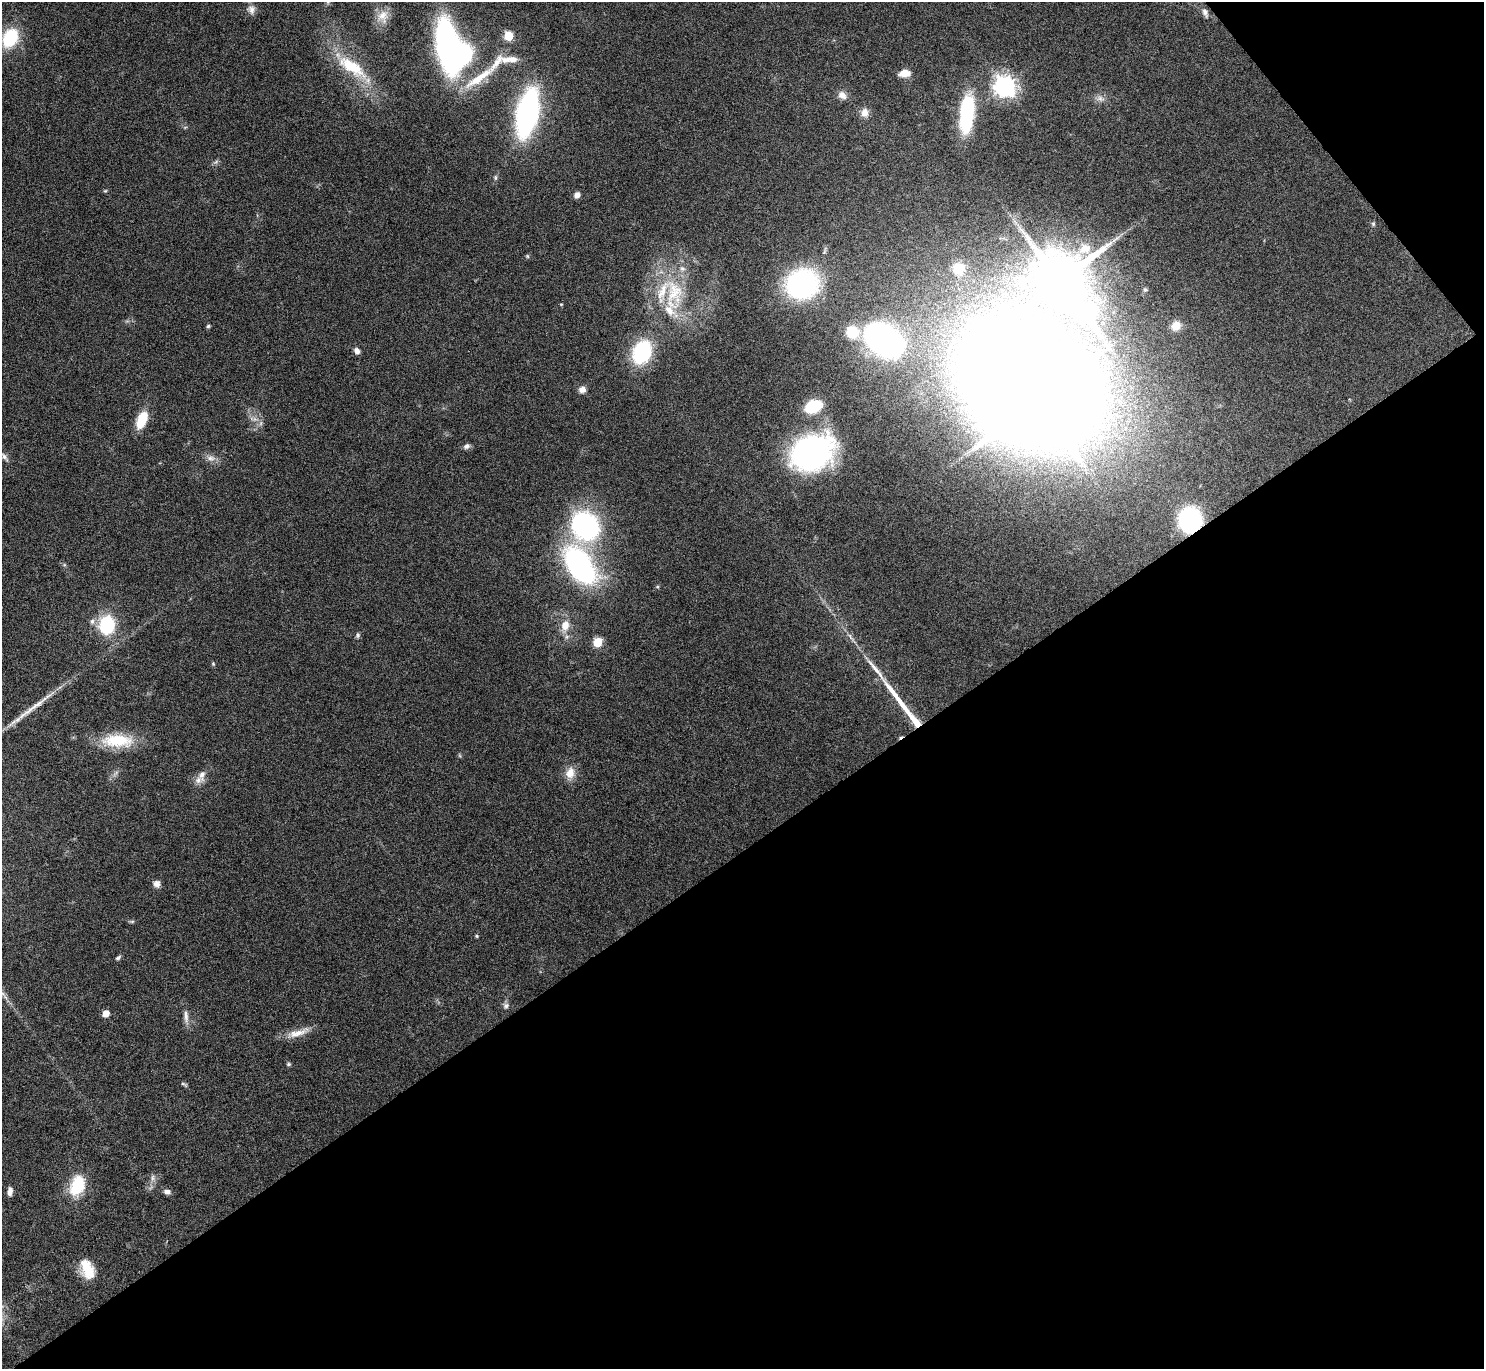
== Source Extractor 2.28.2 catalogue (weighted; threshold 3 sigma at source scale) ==
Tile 12 of 4 x 4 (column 4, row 3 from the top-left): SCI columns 4454-5935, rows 1539-2905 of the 5943 x 5938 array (HDU 1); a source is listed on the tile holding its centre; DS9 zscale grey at full resolution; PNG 1486 x 1371 px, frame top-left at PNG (2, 2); no overlay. Shown black and unused: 40% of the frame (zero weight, under 4 of 8 exposures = <1% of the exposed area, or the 3 px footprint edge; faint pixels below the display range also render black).
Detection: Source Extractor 2.28.2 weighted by HDU 2 'WHT'; one run over the whole footprint, this tile lists its part. Background 0.0651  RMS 0.0049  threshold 0.0201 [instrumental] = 3 sigma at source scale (4.09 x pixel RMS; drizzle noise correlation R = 1.36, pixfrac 0.8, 0.05/0.05 arcsec/px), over >= 5 px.
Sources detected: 81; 1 too faint to see at this stretch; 2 inside a brighter object's white glare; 2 long thin detections or spike segments (spike, bleed or trail) — not listed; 8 inside a brighter listed object's ellipse — not listed separately; the other 68 listed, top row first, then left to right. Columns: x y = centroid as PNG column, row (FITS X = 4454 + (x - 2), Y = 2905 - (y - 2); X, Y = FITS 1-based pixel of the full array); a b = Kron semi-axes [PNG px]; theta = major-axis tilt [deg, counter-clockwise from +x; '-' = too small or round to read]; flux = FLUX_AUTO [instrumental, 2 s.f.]
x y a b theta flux
251 10 12 10 -77 2.8
1205 12 13 7 -71 2
383 16 20 15 85 6.3
508 36 5 5 - 16
10 38 21 15 62 22
448 46 34 14 -81 180
352 67 45 16 -33 22
904 73 12 7 7 4.7
478 78 50 9 35 14
1005 86 8 7 - 310
842 95 11 9 -41 3.1
1100 98 11 8 -16 2.3
527 113 33 15 78 130
864 113 12 9 88 3.3
967 114 40 14 84 38
105 191 6 3 18 0.51
577 195 6 6 - 2.4
1373 224 6 5 - 0.75
527 256 5 4 - 0.52
959 268 11 10 - 9.2
1060 281 22 18 58 3600
802 284 29 26 18 77
1145 290 5 5 - 0.69
674 292 46 26 -82 31
561 304 4 4 - 0.39
208 326 5 4 - 0.72
1176 326 12 11 - 5.1
852 332 12 12 - 14
883 340 30 21 -34 160
357 351 7 6 - 2.1
642 352 22 16 70 39
582 390 9 8 - 2.2
1035 402 19 14 49 4000
813 406 17 12 26 17
141 420 20 10 66 12
467 446 9 6 31 1.4
812 453 38 28 28 130
4 457 12 5 -51 1.5
211 458 13 7 -12 2.7
1190 520 17 15 -85 69
585 526 28 24 -46 77
580 566 32 18 -54 120
92 621 8 6 88 1.6
107 625 14 12 85 32
565 625 14 10 78 5.7
358 635 7 5 81 0.89
598 642 6 5 - 19
213 664 5 5 - 0.53
903 705 37 7 -53 12
118 741 42 16 -1 19
570 773 15 12 76 5.3
202 775 16 8 84 3
156 884 8 7 - 2.4
132 921 7 4 1 0.7
477 936 5 4 - 0.51
118 958 8 5 37 0.92
2 992 35 4 -52 5.4
506 1006 8 7 - 1.6
106 1013 5 5 - 6
186 1016 19 6 -85 2.8
296 1033 29 9 13 6.1
288 1064 6 5 - 0.68
183 1084 6 4 -19 0.75
152 1178 10 4 90 1.4
77 1185 26 17 67 16
10 1191 10 6 89 2.2
167 1192 8 6 -6 1.8
87 1269 23 13 -66 11
Overlapping masked pixels (flux is a lower limit): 1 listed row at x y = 1190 520
Isophote crosses this tile's border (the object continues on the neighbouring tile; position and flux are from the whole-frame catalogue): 1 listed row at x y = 2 992